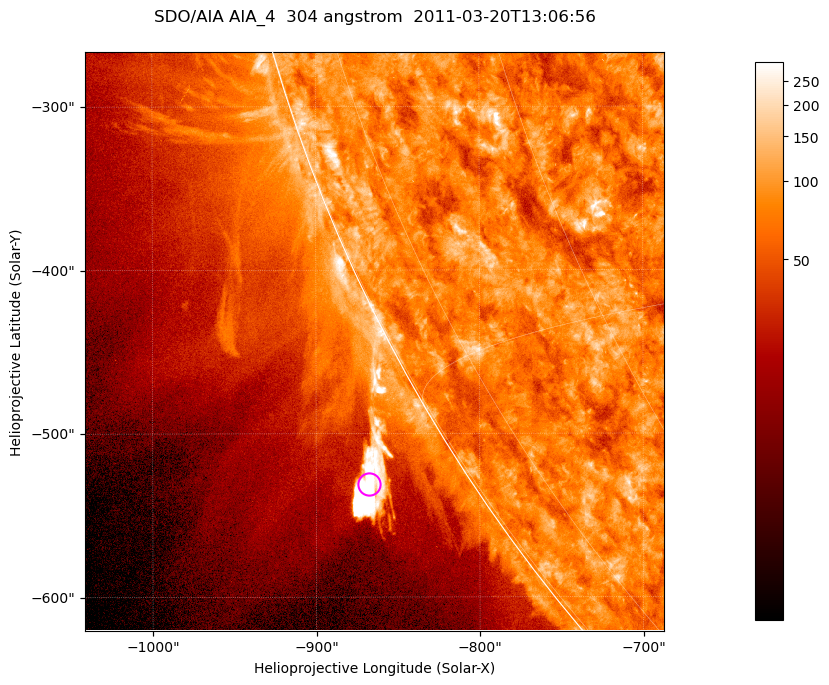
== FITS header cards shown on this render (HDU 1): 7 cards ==
TELESCOP= 'SDO/AIA '           / For AIA: SDO/AIA
INSTRUME= 'AIA_4   '           / For AIA: AIA_ATA1, AIA_ATA2, AIA_ATA3 or AIA_AT
WAVELNTH=                  304 / [angstrom] Wavelength
WAVEUNIT= 'angstrom'           / Wavelength unit: angstrom
DATE-OBS= '2011-03-20T13:06:56.123' / [ISO] Date when observation started; ISO 8
CTYPE1  = 'HPLN-TAN'           / CTYPE1; Typically HPLN
CTYPE2  = 'HPLT-TAN'           / CTYPE2; Typically HPLT

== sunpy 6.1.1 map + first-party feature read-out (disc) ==
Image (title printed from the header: SDO/AIA AIA_4  304 angstrom  2011-03-20T13:06:56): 590 x 590 px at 0.6 arcsec/px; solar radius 964 arcsec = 1606 px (partial field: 2.0% of the solar disc is inside the frame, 45% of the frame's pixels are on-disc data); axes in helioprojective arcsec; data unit not stated in the header (colour bar unlabelled)
Orientation: roll -0.132 deg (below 1 deg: not rotated)
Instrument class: DISC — disc imager (sunpy class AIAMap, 304 A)
Bright regions (active regions / flare kernels): reference = the on-disc median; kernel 5 px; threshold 5 sigma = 119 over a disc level ~77.5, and >= 1.15x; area >= 348 px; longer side >= 7 px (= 4.2 arcsec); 0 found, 0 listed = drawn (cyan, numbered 1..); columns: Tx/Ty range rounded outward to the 2 arcsec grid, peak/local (2 s.f.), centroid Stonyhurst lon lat
Off-limb structures (1.02-1.3 R_sun): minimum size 174 px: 5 found; the strongest spans PA ~120..125 deg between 1.03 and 1.08 R_sun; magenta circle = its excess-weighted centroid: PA ~120 deg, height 1.06 R_sun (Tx ~-868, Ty ~-530 arcsec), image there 8.3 x the reference